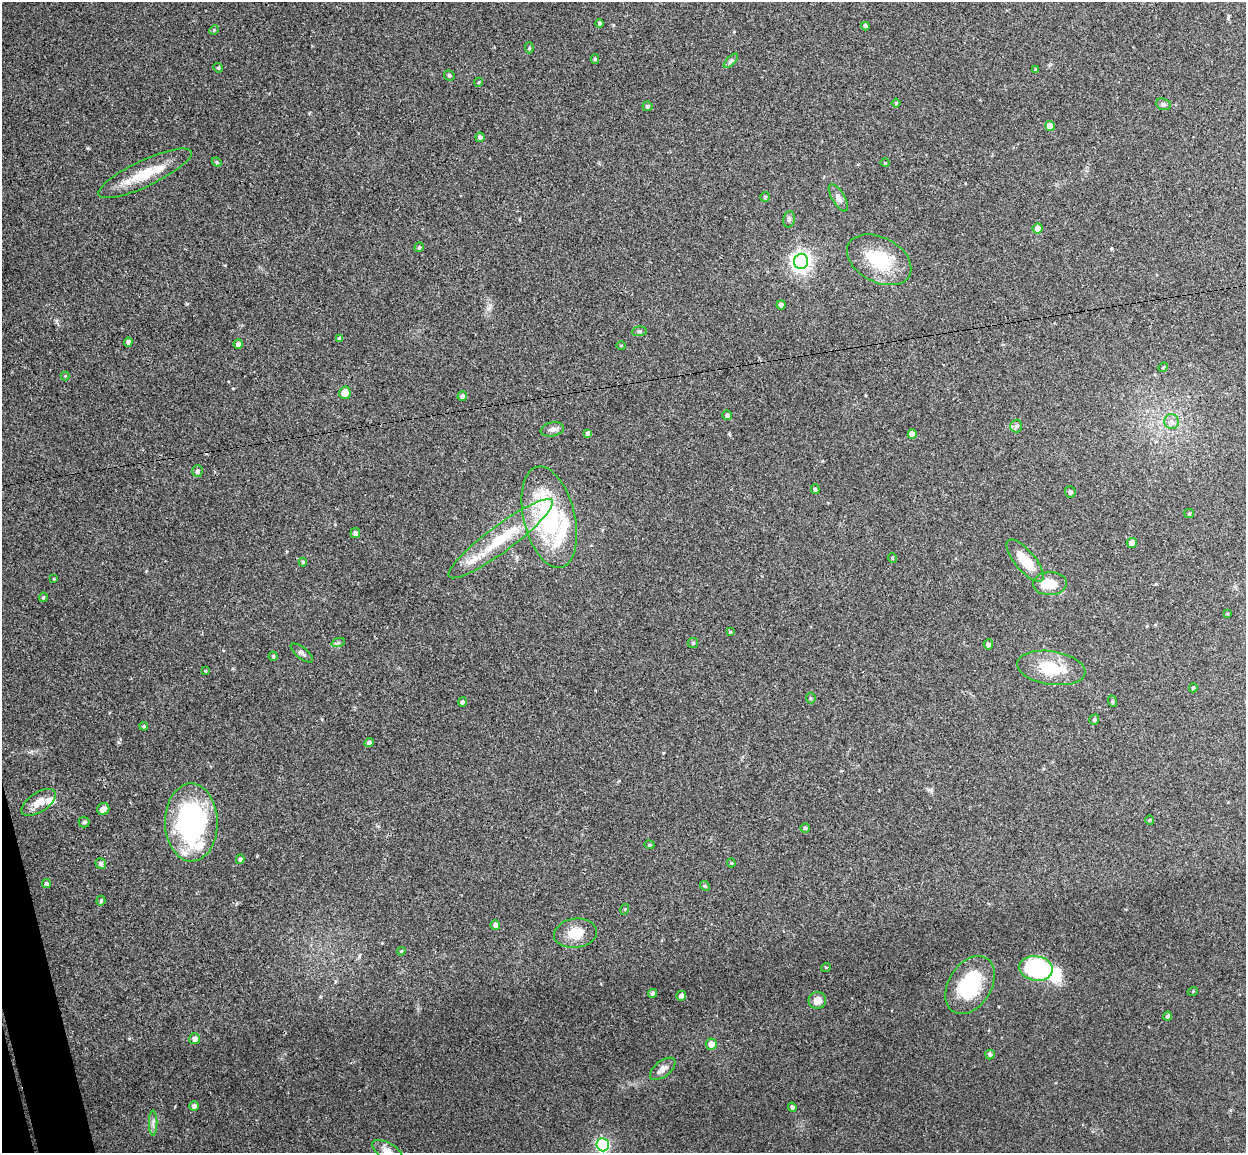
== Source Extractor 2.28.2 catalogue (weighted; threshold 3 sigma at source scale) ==
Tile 7 of 4 x 4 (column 3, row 2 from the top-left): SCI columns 2543-3786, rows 2456-3606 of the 5086 x 5028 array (HDU 1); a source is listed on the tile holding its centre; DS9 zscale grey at full resolution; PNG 1248 x 1155 px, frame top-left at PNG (2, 2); each listed source drawn as its Kron ellipse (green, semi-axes under 4 px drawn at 4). Shown black and unused: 1% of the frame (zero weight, under 3 of 4 exposures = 5% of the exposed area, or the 3 px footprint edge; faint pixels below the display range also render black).
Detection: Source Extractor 2.28.2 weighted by HDU 2 'WHT'; one run over the whole footprint, this tile lists its part. Background 0.0743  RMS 0.0078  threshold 0.035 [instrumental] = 3 sigma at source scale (4.5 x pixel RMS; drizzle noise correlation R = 1.50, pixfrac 1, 0.05/0.05 arcsec/px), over >= 5 px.
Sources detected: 111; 2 inside a brighter object's white glare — neither listed nor drawn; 4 inside a brighter listed object's ellipse — not listed separately; the other 105 listed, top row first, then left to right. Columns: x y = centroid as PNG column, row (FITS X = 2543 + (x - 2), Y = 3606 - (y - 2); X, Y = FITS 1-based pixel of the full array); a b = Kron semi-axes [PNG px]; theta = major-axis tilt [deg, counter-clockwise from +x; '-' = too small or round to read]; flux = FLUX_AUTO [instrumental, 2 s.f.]
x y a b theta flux
600 23 4 4 - 1.8
865 26 4 4 - 2.1
214 30 5 4 - 0.84
529 48 5 4 - 0.94
595 59 5 4 - 1.3
731 61 9 3 45 1.6
218 68 5 4 - 1
1036 69 3 3 - 1.1
449 75 5 5 - 1.4
479 82 4 3 - 0.67
896 103 4 4 - 0.85
1163 104 7 5 -17 1.7
647 106 5 5 - 1.4
1050 126 5 5 - 11
480 137 5 4 - 2.2
217 162 5 4 - 1.1
885 163 4 3 - 0.56
145 173 51 13 25 26
765 197 5 5 - 1.1
838 198 15 6 -60 3.7
789 219 8 5 81 1.8
1038 228 5 5 - 5.5
419 247 5 4 - 1.3
879 260 34 22 -28 39
801 261 7 7 - 400
781 305 4 4 - 2.8
639 331 7 5 6 1.3
339 338 4 4 - 1.3
128 342 4 4 - 2.6
238 344 4 4 - 2.5
621 346 5 3 - 0.76
1163 367 5 4 - 0.86
65 376 4 4 - 0.73
345 393 6 5 - 8.4
462 396 5 4 - 2.2
727 415 5 4 - 1.7
1171 422 7 7 - 3.3
1016 426 6 6 - 1.7
552 429 12 7 11 3.4
588 433 4 4 - 2.2
912 434 5 4 - 4.3
197 471 6 5 - 1.7
815 489 5 4 - 1.2
1070 492 6 5 - 2
1189 513 5 4 - 0.94
549 517 52 25 -76 97
355 533 5 4 - 1.7
501 539 64 13 37 44
1132 543 5 5 - 7
892 558 5 3 - 0.67
1025 561 26 10 -50 19
303 562 4 4 - 1.1
54 579 3 3 - 0.63
1050 584 17 11 2 15
43 597 5 4 - 1
1227 614 4 3 - 0.64
730 632 4 3 - 0.7
338 643 7 4 19 1.5
693 643 5 5 - 1.1
988 644 5 4 - 2.2
302 653 13 5 -38 2.7
273 656 4 4 - 1
1051 668 34 16 -8 29
205 671 4 3 - 0.93
1193 688 4 4 - 1.4
811 698 5 4 - 1
1112 701 6 4 -73 0.82
462 702 4 4 - 1.8
1094 720 5 4 - 1.4
144 726 4 3 - 1
369 743 5 4 - 2.2
38 802 19 9 33 8.3
103 809 6 6 - 5
1150 820 4 4 - 0.88
84 822 5 5 - 1.2
191 822 39 26 -89 130
805 828 4 4 - 1.2
649 845 5 4 - 0.96
240 859 5 4 - 1.5
101 863 5 5 - 2.1
731 863 4 4 - 0.74
47 883 4 4 - 1.7
705 886 5 4 - 0.91
101 901 5 4 - 0.95
625 909 5 3 - 0.72
495 925 5 5 - 3
575 933 21 14 7 14
401 951 4 3 - 0.82
826 967 5 3 - 0.64
1036 968 17 12 -8 82
970 985 32 21 58 52
1193 991 5 3 - 0.67
652 993 4 4 - 1.8
681 996 5 4 - 2.7
817 1001 9 8 - 6.7
1168 1016 4 4 - 1.6
195 1039 5 5 - 4.1
711 1044 5 5 - 6.3
990 1054 5 4 - 1.4
663 1069 15 8 38 4.8
194 1106 4 4 - 2.4
792 1107 5 4 - 1.7
153 1123 12 2 90 2
603 1145 6 6 - 130
387 1151 17 8 -30 5.6
Isophote crosses this tile's border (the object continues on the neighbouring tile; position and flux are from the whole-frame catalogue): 2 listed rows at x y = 603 1145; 387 1151